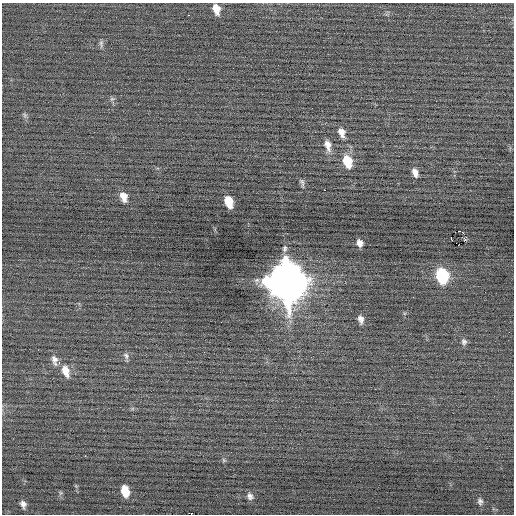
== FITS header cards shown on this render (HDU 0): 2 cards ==
NAXIS1  =                  512 / Axis length
NAXIS2  =                  512 / Axis length

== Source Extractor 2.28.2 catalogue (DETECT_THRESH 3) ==
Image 512 x 512 px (HDU 0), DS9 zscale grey, 1 PNG px = 1 image px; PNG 516 x 516 px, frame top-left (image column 1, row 512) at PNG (2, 3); no overlay
Background 0.0194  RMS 0.74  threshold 2.23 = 3 sigma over >= 5 px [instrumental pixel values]
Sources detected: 35; all 35 listed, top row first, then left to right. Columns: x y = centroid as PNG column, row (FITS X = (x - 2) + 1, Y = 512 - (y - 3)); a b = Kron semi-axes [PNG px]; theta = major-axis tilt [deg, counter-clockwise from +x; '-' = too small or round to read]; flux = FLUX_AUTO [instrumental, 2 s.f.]
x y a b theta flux
216 9 11 7 -72 530
188 15 2 2 - 270
101 44 12 5 -84 150
112 99 7 6 - 110
25 115 6 6 - 100
341 132 11 7 -70 360
328 145 16 9 -75 440
347 161 13 8 -71 1300
415 173 11 6 -72 290
302 183 13 5 -74 140
324 190 2 2 - 300
124 197 12 8 -71 480
229 202 10 6 -72 990
459 231 4 2 - 3700
451 238 3 2 - 910
465 239 3 3 - 66
360 243 7 6 - 280
458 245 2 2 - 2300
285 249 9 6 78 150
442 276 11 8 -76 4300
286 282 16 13 -72 160000
361 319 10 7 -78 260
509 332 2 2 - 160
464 342 9 8 - 170
126 356 10 7 -60 160
54 359 11 9 -76 320
66 371 17 9 -72 650
85 456 2 2 - 280
224 460 6 5 - 76
125 491 10 6 -78 980
60 493 6 4 71 76
250 496 9 7 -54 200
480 501 8 7 - 140
23 504 8 6 -66 220
191 514 2 2 - 1300
At the frame edge (FLAGS 8, measured only in part): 1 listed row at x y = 191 514